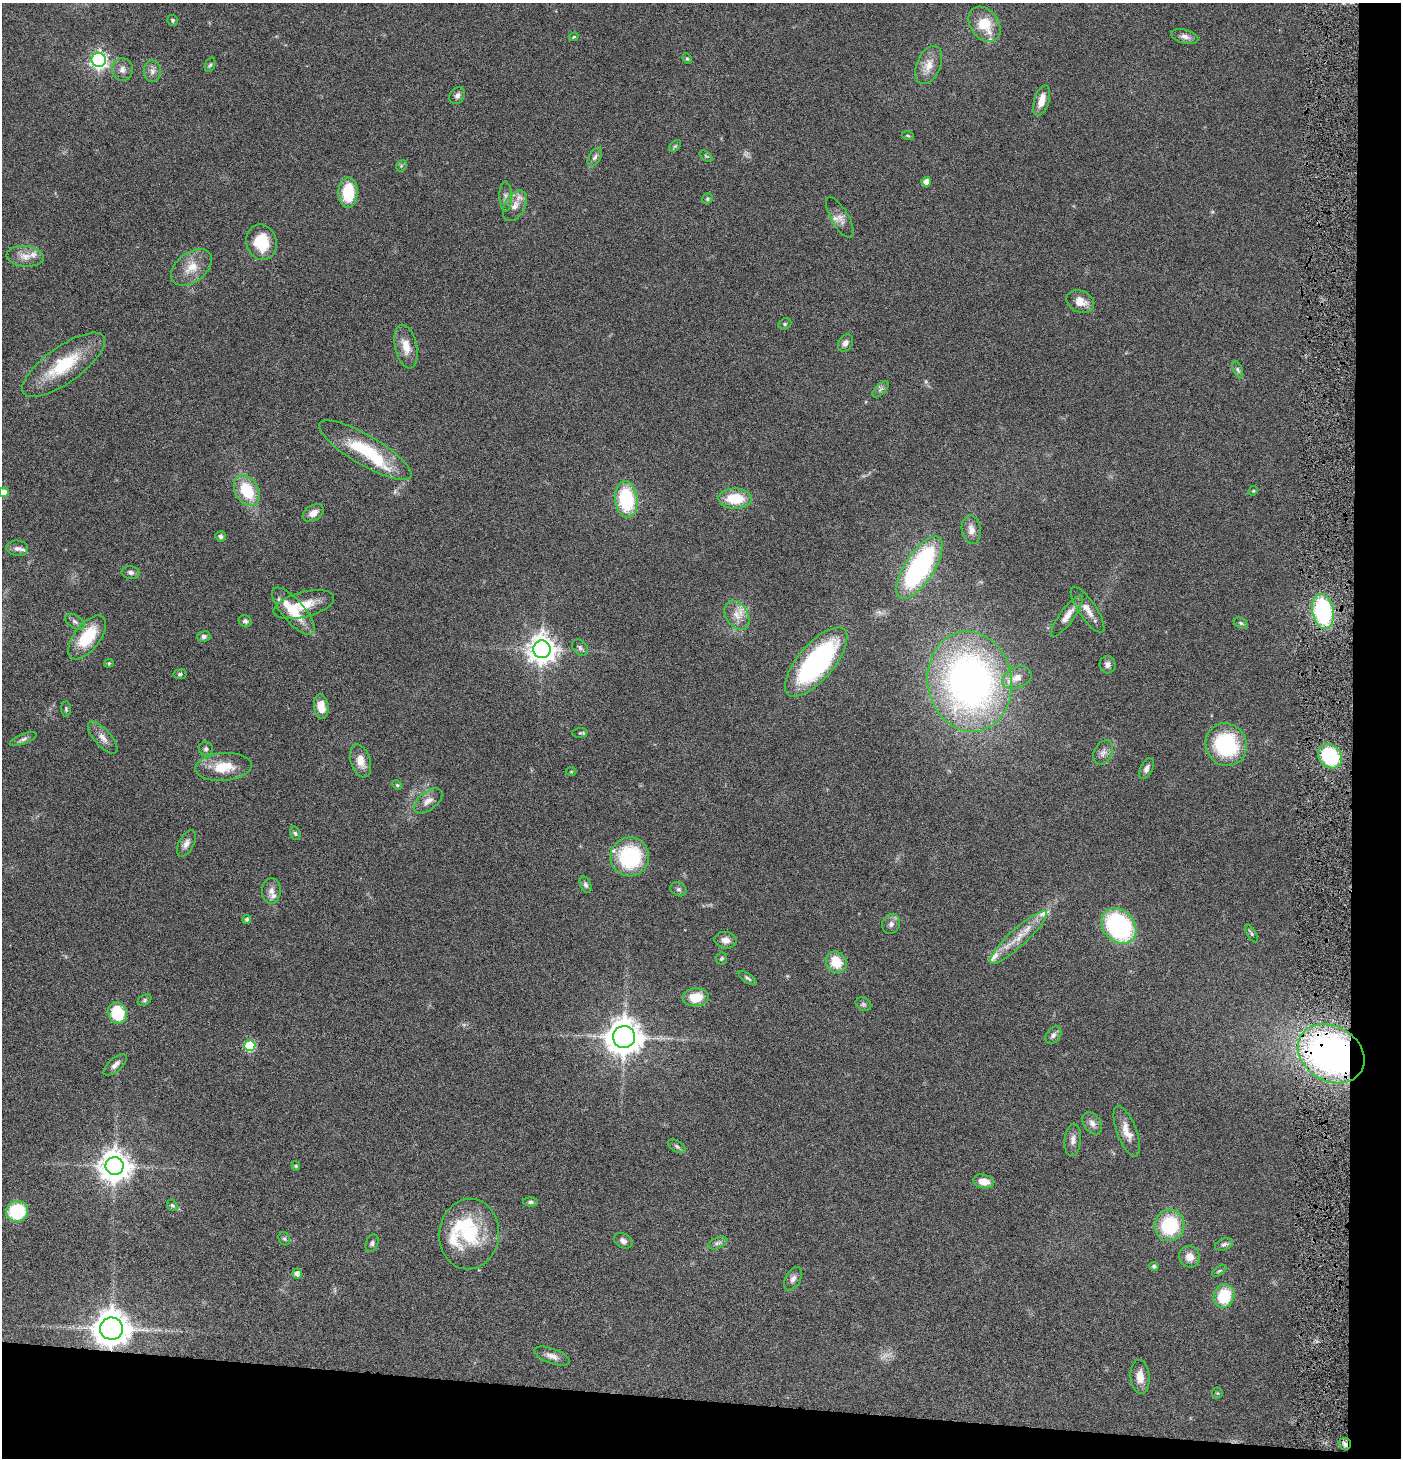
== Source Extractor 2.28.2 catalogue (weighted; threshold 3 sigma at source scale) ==
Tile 9 of 3 x 3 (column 3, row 3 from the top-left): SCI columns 2946-4344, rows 1-1456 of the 4444 x 4370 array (HDU 1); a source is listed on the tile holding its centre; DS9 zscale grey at full resolution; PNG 1403 x 1460 px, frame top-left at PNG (2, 3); each listed source drawn as its Kron ellipse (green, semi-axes under 4 px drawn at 4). Shown black and unused: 8% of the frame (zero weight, under 4 of 8 exposures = <1% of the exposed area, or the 3 px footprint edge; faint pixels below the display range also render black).
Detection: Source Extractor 2.28.2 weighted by HDU 2 'WHT'; one run over the whole footprint, this tile lists its part. Background 0.0695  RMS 0.0042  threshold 0.0173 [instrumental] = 3 sigma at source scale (4.09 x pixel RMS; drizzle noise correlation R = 1.36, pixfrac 0.8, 0.05/0.05 arcsec/px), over >= 5 px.
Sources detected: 143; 1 too faint to see at this stretch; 1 inside a brighter object's white glare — neither listed nor drawn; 10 inside a brighter listed object's ellipse — not listed separately; the other 131 listed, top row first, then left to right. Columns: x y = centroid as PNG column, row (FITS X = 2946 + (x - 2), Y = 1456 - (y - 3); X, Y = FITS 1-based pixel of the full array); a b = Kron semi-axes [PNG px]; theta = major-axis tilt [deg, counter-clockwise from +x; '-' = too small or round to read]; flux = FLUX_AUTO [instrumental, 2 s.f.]
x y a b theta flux
173 20 5 5 - 0.74
984 24 19 14 -54 11
1185 36 14 7 -15 2
574 37 5 4 - 0.38
687 59 5 4 - 0.49
99 60 7 7 - 130
210 65 8 5 68 0.68
929 65 20 12 67 5.1
122 69 11 10 - 2.2
152 71 11 8 -89 2
457 95 9 7 57 1.4
1042 100 16 7 72 4.4
908 136 6 3 -20 0.44
675 146 7 4 44 0.66
706 156 7 4 -37 0.56
595 157 10 6 60 1.3
401 166 6 4 46 0.62
926 182 4 4 - 3
348 193 15 9 89 16
506 196 15 6 -88 1.8
707 199 5 5 - 0.63
515 206 16 10 61 4
840 217 23 8 -60 3.1
261 242 18 15 -76 12
25 256 18 10 -6 4
191 267 23 14 38 6.9
1080 302 14 10 -24 4.7
785 324 7 5 22 0.64
845 343 9 7 58 1.7
406 346 22 11 -78 5.3
63 365 49 18 36 20
1238 370 9 4 -68 0.94
881 389 10 5 45 1.1
365 450 53 14 -31 24
247 490 16 11 -59 16
1253 491 5 4 - 0.43
4 492 5 5 - 4.5
626 499 18 11 -84 28
735 499 16 10 0 12
313 513 11 7 31 3.2
971 530 14 9 -81 2.9
221 536 5 5 - 1.1
17 548 11 7 -5 1.8
919 568 36 14 57 66
131 572 9 6 -9 1.3
304 604 31 12 15 8.7
1087 610 27 9 -56 4.2
293 611 30 11 -49 10
1323 611 17 10 -80 45
737 615 16 11 -57 4.4
1067 616 25 7 54 3.9
245 621 6 6 - 0.91
75 622 10 6 -33 1.4
1241 623 7 5 -27 0.66
204 636 7 5 7 1.3
87 637 26 12 52 17
580 648 9 6 -50 1.2
542 649 9 8 - 490
816 662 43 18 49 67
109 663 4 4 - 0.42
1108 665 9 8 - 1.8
180 674 6 5 - 0.87
1017 678 15 10 23 3.8
970 682 50 42 -81 180
321 707 12 7 -81 5.8
66 709 7 5 -89 0.64
580 733 7 5 4 0.64
103 738 20 8 -49 3.1
23 739 14 5 21 1.4
1226 745 22 20 -63 33
206 749 7 7 - 1.1
1103 753 13 9 64 2.2
1330 756 13 10 -49 28
361 761 17 9 -72 4.6
223 767 28 13 5 9.5
1147 768 11 6 64 1.7
571 772 5 3 - 0.33
397 785 5 4 - 0.43
428 801 16 9 38 3
295 833 7 5 -72 0.73
186 843 14 7 62 2.3
630 857 19 19 - 31
586 885 8 5 -68 1
678 889 8 6 -30 1.1
271 891 13 9 86 2.5
247 919 4 4 - 0.92
891 924 10 8 65 1.8
1119 926 20 15 -47 53
1251 933 10 4 -59 0.7
1018 937 38 8 43 8.4
725 940 11 8 -8 2.6
722 959 6 5 - 0.65
836 962 11 9 -52 9.2
748 978 10 4 -35 0.88
696 997 13 9 5 8.4
144 1000 7 5 28 0.72
863 1004 8 6 -31 0.98
117 1013 11 9 -69 17
1053 1035 9 7 52 1.5
624 1037 11 11 - 740
250 1046 5 5 - 26
1331 1054 35 27 -30 160
115 1065 14 6 41 2.2
1092 1123 12 8 -56 2.3
1127 1131 26 9 -69 4.9
1073 1140 16 8 84 2.3
677 1146 10 5 -32 1.1
115 1166 9 9 - 640
296 1166 4 4 - 0.41
984 1181 11 7 -13 4.5
531 1202 7 4 0 0.79
172 1205 6 5 - 0.68
17 1211 11 10 - 20
1169 1225 16 15 - 24
469 1234 35 30 83 25
284 1239 7 5 -66 0.69
623 1241 10 7 -30 1.5
372 1243 9 6 70 1.1
718 1243 10 5 24 1.2
1224 1244 9 5 20 1.2
1189 1257 11 10 - 3.5
1154 1266 5 4 - 0.96
1219 1271 8 4 35 0.63
297 1273 5 4 - 2.1
793 1279 12 7 60 1.9
1224 1296 12 10 73 15
111 1329 11 11 - 790
552 1356 19 7 -20 2.7
1140 1377 17 9 -86 4.6
1217 1393 5 5 - 0.47
1345 1444 6 6 - 1.2
Overlapping masked pixels (flux is a lower limit): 3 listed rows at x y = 1331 1054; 111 1329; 1345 1444
Isophote crosses this tile's border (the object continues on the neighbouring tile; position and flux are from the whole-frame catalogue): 1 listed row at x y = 4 492